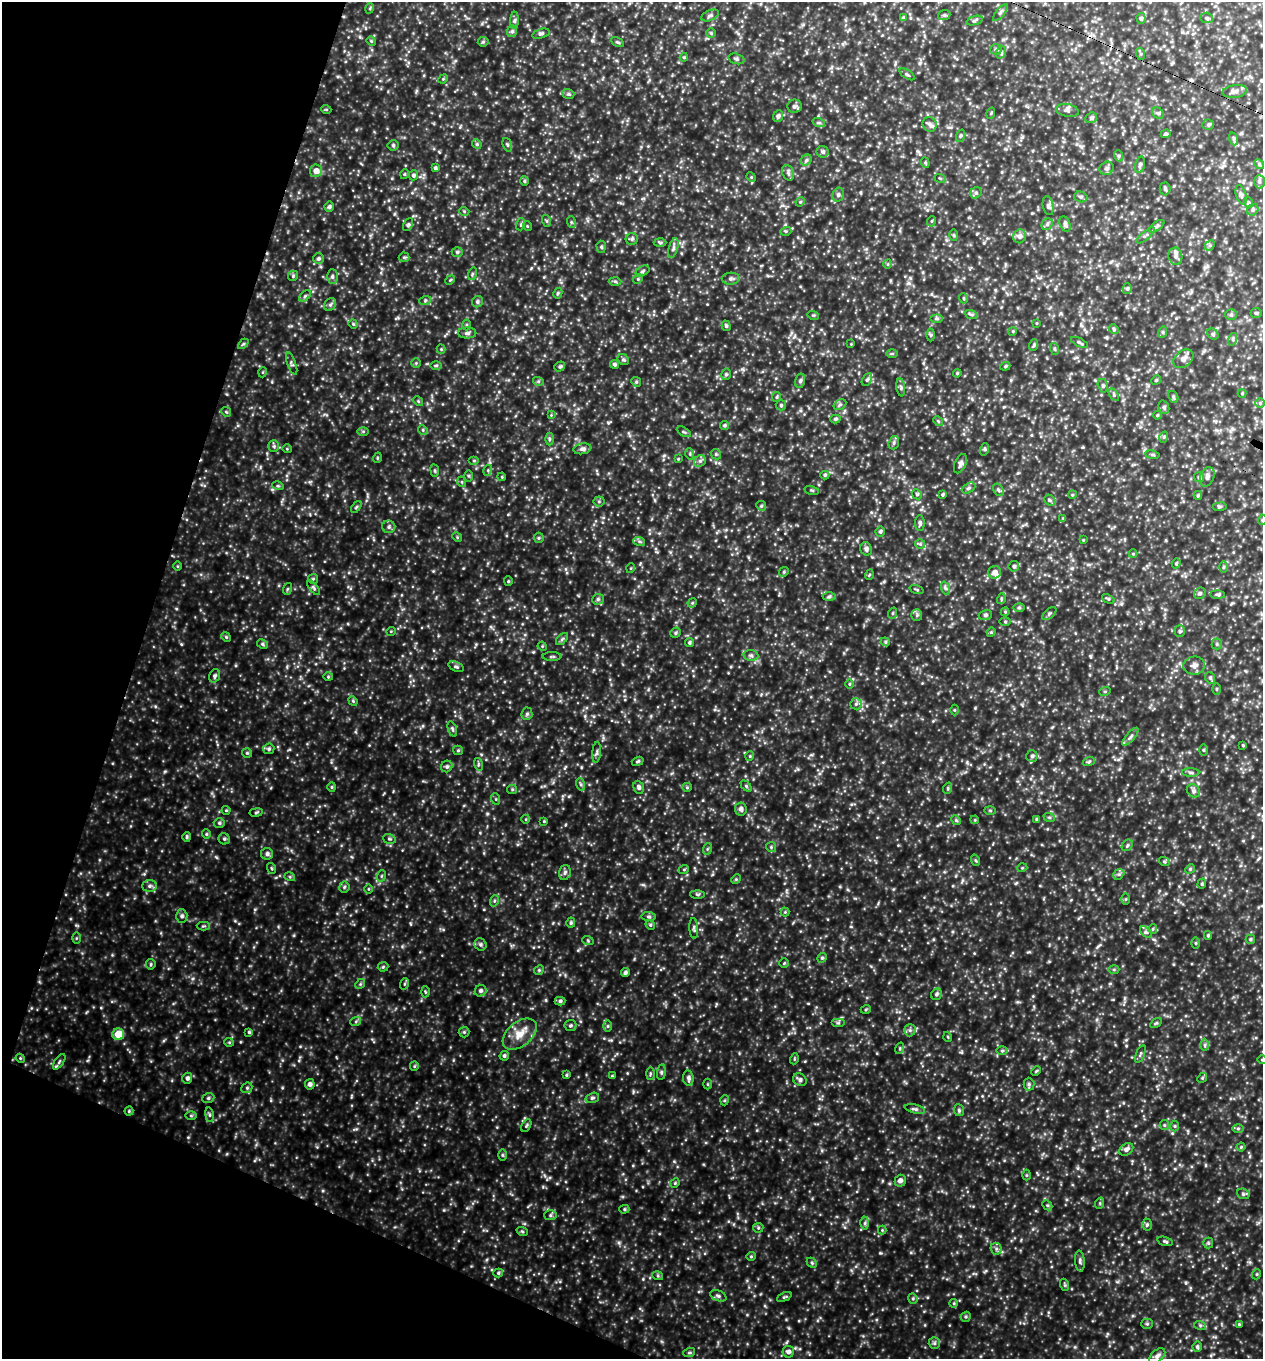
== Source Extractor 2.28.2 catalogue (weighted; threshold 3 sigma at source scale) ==
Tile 9 of 4 x 4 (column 1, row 3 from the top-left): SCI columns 298-1558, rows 1391-2747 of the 5508 x 5494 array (HDU 1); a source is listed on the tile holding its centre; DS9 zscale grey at full resolution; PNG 1265 x 1361 px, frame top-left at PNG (2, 2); each listed source drawn as its Kron ellipse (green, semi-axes under 4 px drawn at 4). Shown black and unused: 17% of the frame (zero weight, under 3 of 4 exposures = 4% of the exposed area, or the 3 px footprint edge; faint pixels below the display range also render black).
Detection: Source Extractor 2.28.2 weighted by HDU 2 'WHT'; one run over the whole footprint, this tile lists its part. Background 6.18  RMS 1.1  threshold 4.77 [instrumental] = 3 sigma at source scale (4.5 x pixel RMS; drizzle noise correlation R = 1.50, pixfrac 1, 0.05/0.05 arcsec/px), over >= 5 px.
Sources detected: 446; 1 cosmic-ray / hot-pixel residue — neither listed nor drawn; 4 inside a brighter listed object's ellipse — not listed separately; the other 441 listed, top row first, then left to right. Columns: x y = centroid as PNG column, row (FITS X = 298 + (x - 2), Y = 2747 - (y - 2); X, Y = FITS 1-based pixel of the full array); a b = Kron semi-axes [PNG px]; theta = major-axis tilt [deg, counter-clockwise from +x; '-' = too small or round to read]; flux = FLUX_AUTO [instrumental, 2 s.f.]
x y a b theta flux
370 8 5 3 - 110
1000 13 10 4 50 220
710 15 9 5 23 240
944 15 6 5 - 170
903 18 4 4 - 170
1141 18 5 4 - 190
1206 18 6 5 - 190
515 20 8 4 89 190
975 21 8 3 19 160
512 31 6 5 - 210
711 33 5 4 - 130
541 34 9 4 16 200
371 41 5 4 - 110
483 42 5 5 - 130
617 42 7 4 -26 130
996 49 6 5 - 150
1001 52 6 5 - 190
1141 54 6 4 -72 120
684 57 4 4 - 110
736 59 8 5 -18 200
907 74 9 3 -32 130
443 79 5 4 - 100
1235 91 12 6 8 430
568 94 6 4 -19 160
794 106 7 6 - 250
326 109 5 3 - 86
1067 110 11 6 -11 330
991 113 6 3 73 100
1158 113 6 5 - 170
778 116 6 5 - 250
1091 118 6 5 - 190
819 123 6 4 -18 150
930 124 7 7 - 320
1208 125 6 5 - 160
1166 134 5 4 - 130
960 136 6 4 71 130
1234 139 7 4 -71 170
477 144 5 4 - 130
393 145 5 5 - 140
507 145 7 4 -69 170
823 152 6 6 - 240
1119 156 5 3 - 130
806 160 6 5 - 200
925 163 5 4 - 120
1259 164 5 4 - 140
1140 165 8 4 78 210
435 168 4 4 - 190
1107 168 7 6 - 260
316 171 6 6 - 670
788 173 8 6 -70 250
405 174 5 3 - 80
413 175 5 5 - 200
751 177 5 4 - 100
940 178 6 3 -19 110
524 181 4 4 - 120
1259 182 7 5 -89 220
1165 189 6 5 - 190
976 193 6 5 - 190
838 195 7 5 75 240
1241 195 10 5 -72 270
1081 197 7 5 -16 220
800 202 5 4 - 110
1248 202 6 3 -72 120
1048 206 9 5 -79 260
329 207 5 5 - 210
1253 210 6 5 - 210
464 211 5 3 - 95
547 221 6 4 -70 130
932 221 5 3 - 95
571 222 6 3 -72 120
521 224 6 4 72 130
1047 224 6 5 - 220
1065 224 8 5 -68 280
408 225 7 4 64 150
527 226 5 3 - 82
1157 226 9 4 37 210
786 231 5 3 - 110
954 235 5 3 - 110
1146 235 11 3 40 210
1019 236 7 6 - 380
632 239 6 6 - 200
660 242 6 4 -2 140
1210 245 6 4 44 150
601 247 6 4 -87 160
673 248 10 4 73 280
457 252 5 5 - 160
1175 256 8 7 - 340
404 257 5 5 - 130
318 259 5 5 - 200
888 264 5 3 - 88
643 271 7 5 29 180
472 274 6 4 72 130
293 276 5 5 - 140
332 276 7 5 89 210
638 279 5 4 - 120
731 279 9 6 3 300
450 280 5 4 - 99
615 281 6 4 -2 140
1127 289 5 4 - 170
558 293 5 4 - 130
305 296 7 4 46 190
963 298 5 3 - 98
425 301 6 4 20 140
477 302 6 5 - 210
330 305 7 5 53 220
1256 313 5 5 - 140
971 314 7 4 -19 170
813 315 6 3 -16 110
1231 315 6 5 - 170
937 318 6 4 0 170
1037 323 4 3 - 75
353 324 5 4 - 110
467 325 5 3 - 95
726 326 5 4 - 170
1114 329 5 4 - 130
1013 331 4 3 - 90
1163 332 6 4 73 130
467 333 9 5 0 250
1213 334 6 5 - 180
931 335 6 4 -90 130
1233 339 6 4 73 160
1079 342 9 3 -26 160
243 344 6 4 44 130
851 344 3 3 - 67
1034 345 6 3 71 130
441 349 4 4 - 110
1055 349 6 3 -71 110
892 354 6 4 0 120
1183 359 11 7 39 530
623 360 6 5 - 170
416 363 5 4 - 120
292 364 12 4 -70 210
614 364 4 4 - 180
436 365 6 4 1 140
1005 366 5 4 - 140
560 367 6 4 36 150
263 372 5 3 - 84
957 373 4 3 - 97
726 374 6 4 75 180
867 380 7 4 61 180
1156 380 5 4 - 130
538 381 5 3 - 120
800 381 7 5 77 220
636 382 5 4 - 130
1103 386 7 5 -75 180
901 387 9 4 -83 170
1242 393 4 4 - 94
1114 395 7 4 -60 160
777 397 5 4 - 130
1173 397 6 4 -62 160
418 401 5 4 - 110
1260 403 5 5 - 140
781 405 5 5 - 150
840 405 7 5 31 180
1164 407 7 5 -69 200
226 412 5 4 - 120
551 415 4 4 - 80
1157 415 4 3 - 130
835 419 5 4 - 170
938 421 5 4 - 120
724 425 4 4 - 170
423 430 5 4 - 120
363 431 6 4 0 130
684 432 8 3 -30 130
1164 437 5 3 - 110
549 439 6 4 90 160
894 443 7 5 70 190
274 446 5 5 - 160
287 449 5 3 - 81
582 449 9 5 10 280
985 449 6 4 72 120
690 454 6 3 -73 110
716 454 5 4 - 150
1152 455 7 3 -9 140
377 458 5 3 - 89
678 459 3 3 - 78
474 461 5 4 - 110
700 461 6 5 - 240
960 464 10 5 66 290
435 470 6 3 -82 130
488 470 5 3 - 110
825 475 4 4 - 160
468 476 5 4 - 120
502 477 4 3 - 84
1199 477 5 5 - 170
1207 477 10 7 69 410
462 482 5 3 - 89
278 486 6 3 -17 110
968 488 7 4 28 190
812 490 7 3 -13 110
998 490 7 4 -58 170
917 494 5 4 - 130
942 495 4 4 - 140
1072 495 4 3 - 98
1198 495 4 3 - 150
1050 500 6 5 - 160
599 501 5 5 - 150
761 506 5 4 - 150
356 507 7 3 53 120
1220 507 7 4 6 160
1063 518 4 4 - 87
1262 520 5 3 - 110
920 523 8 5 -89 200
389 527 6 6 - 260
880 532 5 4 - 190
457 537 5 4 - 120
539 538 5 5 - 130
1083 540 4 3 - 76
639 541 6 4 -19 160
920 544 5 5 - 160
866 549 7 6 - 280
1133 554 4 4 - 93
1176 563 5 4 - 120
178 566 5 3 - 90
1014 566 5 5 - 210
1223 567 6 4 89 130
631 568 5 3 - 90
784 572 5 4 - 120
995 572 6 6 - 440
869 575 5 3 - 89
313 579 5 5 - 120
508 581 5 4 - 110
313 588 8 4 -52 180
945 588 7 4 -70 180
287 589 6 4 71 120
917 590 7 3 -19 120
1200 593 6 5 - 200
1218 595 7 3 -1 150
829 597 6 4 1 170
598 599 6 5 - 210
1001 599 5 3 - 130
1108 599 6 4 -22 150
692 603 5 4 - 110
1019 608 6 4 0 130
1005 612 4 4 - 110
893 613 6 3 71 110
1049 613 8 4 42 180
917 615 6 5 - 200
985 615 7 5 16 200
1005 621 5 3 - 95
391 631 5 3 - 79
1180 631 5 5 - 150
991 632 5 4 - 110
676 633 5 5 - 160
226 637 5 4 - 130
562 639 7 4 45 170
885 642 5 4 - 130
689 643 4 4 - 180
262 644 6 4 -29 170
1217 644 5 5 - 160
542 646 5 4 - 92
751 655 7 5 -8 240
552 657 9 3 1 150
1194 666 11 9 6 470
456 667 8 5 -21 190
214 676 7 5 70 210
328 677 5 3 - 91
1210 678 6 5 - 170
849 684 5 3 - 94
1216 689 6 4 90 110
1105 691 5 3 - 100
353 701 5 4 - 110
856 704 6 5 - 220
954 710 5 3 - 92
527 714 6 5 - 200
452 729 8 4 -72 170
1130 737 11 4 50 260
1243 745 4 3 - 85
269 749 6 5 - 170
458 750 5 4 - 130
1203 750 5 3 - 110
597 752 10 4 85 220
247 753 5 5 - 120
750 756 4 4 - 110
1032 756 6 6 - 240
638 761 6 4 20 140
1089 761 6 3 21 130
478 764 6 4 -73 140
447 766 6 5 - 220
1191 772 9 4 -1 180
580 784 6 4 -70 150
746 786 6 4 -46 150
332 787 4 4 - 120
639 787 7 5 -71 270
687 787 5 4 - 110
948 788 6 3 72 110
512 789 5 4 - 120
1193 791 7 6 - 260
496 799 6 3 -71 120
741 809 6 6 - 330
226 810 4 4 - 110
990 810 6 4 -2 110
256 812 7 3 9 120
1049 817 6 3 -18 130
526 819 4 3 - 77
1037 819 4 4 - 150
956 820 5 4 - 120
975 820 4 3 - 87
544 821 4 3 - 87
219 823 5 5 - 180
206 834 4 4 - 130
187 837 5 4 - 140
224 839 6 5 - 180
389 839 6 4 -19 150
1127 845 6 5 - 170
771 847 5 5 - 140
707 849 6 3 71 110
267 854 6 6 - 270
975 860 6 3 -70 120
1164 861 5 3 - 120
271 868 5 3 - 100
1022 868 5 3 - 86
684 869 5 3 - 88
1190 869 5 4 - 120
565 872 7 5 74 230
1119 874 6 4 43 170
381 876 6 3 71 120
290 877 5 3 - 130
736 879 5 4 - 110
1202 884 5 4 - 120
149 886 7 6 - 270
344 887 5 5 - 150
368 889 5 3 - 84
697 894 7 4 -1 140
1126 899 6 4 89 120
494 901 6 3 72 120
785 912 4 4 - 92
182 916 6 6 - 240
649 917 7 4 -6 170
571 923 5 4 - 160
650 925 5 4 - 140
203 926 6 4 0 130
694 928 10 4 -86 200
1153 929 5 4 - 130
1146 932 7 4 -43 190
1208 935 4 3 - 150
76 938 5 3 - 95
1250 939 5 4 - 160
588 941 6 3 -20 110
1196 943 6 4 -89 110
480 944 6 5 - 220
822 958 5 4 - 140
784 963 5 4 - 110
151 964 5 4 - 130
383 967 5 5 - 130
1114 969 5 3 - 110
539 970 5 4 - 130
625 972 4 4 - 220
360 984 5 4 - 120
404 984 6 3 71 110
481 991 6 5 - 260
425 992 5 3 - 100
937 994 6 5 - 200
560 1001 5 4 - 190
866 1009 5 3 - 96
356 1021 5 3 - 130
838 1023 7 4 0 160
1156 1023 6 4 32 120
570 1026 6 5 - 170
608 1026 6 4 90 130
910 1030 6 6 - 230
249 1032 4 4 - 140
464 1032 5 5 - 140
118 1034 6 6 - 2000
520 1034 19 12 39 1400
948 1037 5 3 - 78
229 1042 5 4 - 110
1205 1045 6 4 -90 170
900 1048 6 3 72 130
1002 1051 6 4 1 130
1140 1054 9 3 68 170
504 1056 5 4 - 180
20 1058 5 3 - 90
794 1059 5 3 - 95
1262 1060 5 3 - 83
59 1062 9 4 55 210
414 1066 5 4 - 110
1036 1071 5 3 - 96
661 1072 8 4 82 170
650 1073 6 3 89 120
566 1075 4 3 - 120
612 1076 3 3 - 100
187 1078 5 5 - 260
688 1078 8 5 -82 300
1202 1078 5 4 - 120
800 1080 7 6 - 330
310 1084 5 5 - 290
707 1084 5 3 - 91
1029 1084 6 5 - 210
247 1088 6 5 - 180
208 1098 6 5 - 160
592 1098 7 5 15 190
725 1100 5 3 - 110
915 1109 10 4 -13 220
959 1110 6 5 - 170
129 1111 4 4 - 120
209 1115 7 4 -82 160
191 1116 6 4 0 110
1164 1125 5 4 - 130
526 1126 7 4 59 140
1175 1126 5 3 - 120
1238 1128 6 4 0 140
1241 1147 4 4 - 100
1126 1149 7 5 36 330
502 1155 6 4 -89 120
1026 1175 5 3 - 95
900 1181 6 5 - 360
675 1183 5 4 - 120
1243 1194 6 5 - 180
1100 1203 6 3 72 120
1047 1205 6 4 -44 140
624 1209 5 4 - 130
550 1215 6 5 - 180
865 1223 6 4 89 170
1147 1225 6 4 88 170
758 1228 5 5 - 130
882 1230 4 4 - 90
522 1231 6 3 -20 110
1165 1241 8 4 -14 170
1208 1243 5 5 - 130
996 1249 6 5 - 210
751 1256 4 4 - 100
1080 1261 10 5 -84 260
812 1263 6 4 -46 140
498 1273 5 4 - 150
1257 1274 5 3 - 90
658 1276 5 3 - 110
1065 1285 6 4 -71 120
718 1296 8 5 -21 250
784 1297 8 4 25 150
913 1298 5 4 - 140
954 1303 4 3 - 97
966 1317 5 4 - 140
1147 1324 5 5 - 150
1239 1324 4 4 - 95
1200 1325 6 4 -19 140
934 1343 6 5 - 180
1197 1347 5 4 - 190
788 1352 6 5 - 300
689 1353 6 4 19 140
1157 1356 9 6 42 340
Isophote crosses this tile's border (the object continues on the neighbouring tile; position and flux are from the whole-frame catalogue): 2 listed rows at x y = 1262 520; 1262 1060
Unlisted compact peaks at least as high as the median listed source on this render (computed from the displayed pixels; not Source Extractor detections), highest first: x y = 216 857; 880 1253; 181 644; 165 771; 619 1243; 633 1092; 323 1191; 255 909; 487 814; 444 1210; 319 638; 549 795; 611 1040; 674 1161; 1139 1242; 1016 883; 144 874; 1071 1094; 433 571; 578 950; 643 885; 294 935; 1119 800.